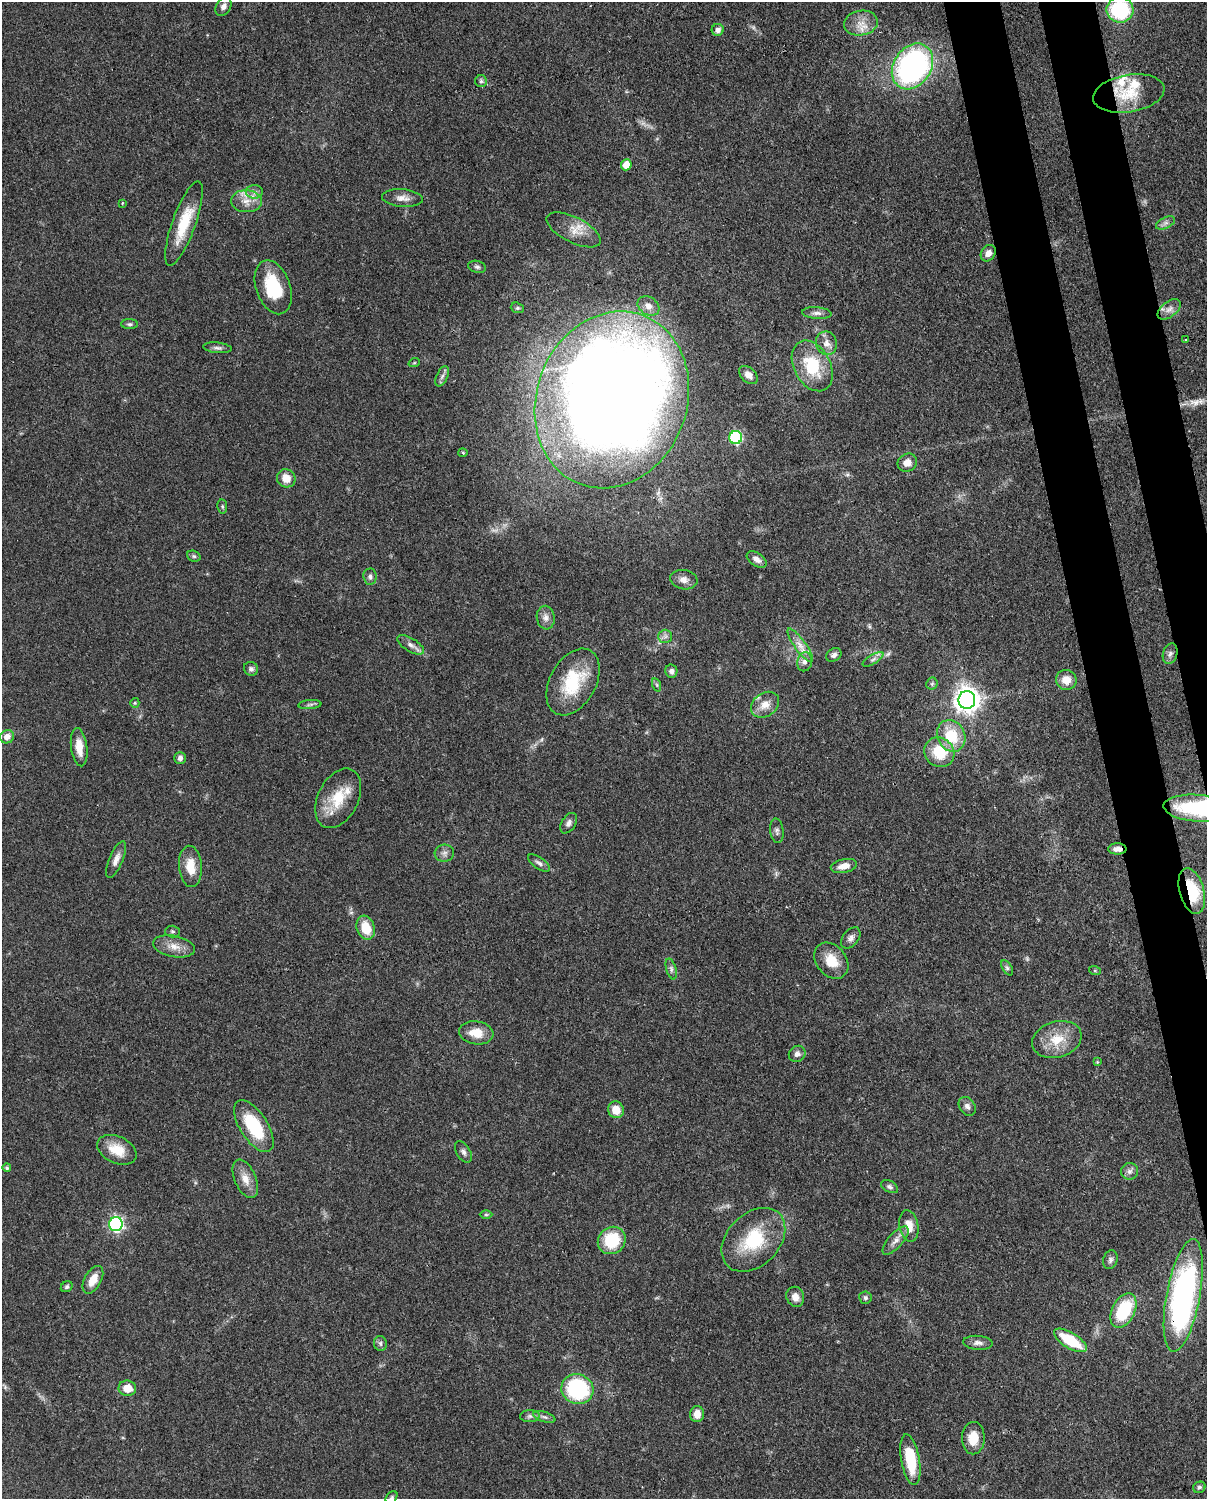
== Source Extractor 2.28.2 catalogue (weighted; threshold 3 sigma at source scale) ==
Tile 6 of 4 x 3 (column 2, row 2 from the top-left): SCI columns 1300-2504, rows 1768-3264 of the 5006 x 4913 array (HDU 1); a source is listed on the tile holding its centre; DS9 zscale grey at full resolution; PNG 1209 x 1501 px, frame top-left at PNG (2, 2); each listed source drawn as its Kron ellipse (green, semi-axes under 4 px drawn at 4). Shown black and unused: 6% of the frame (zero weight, under 3 of 4 exposures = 7% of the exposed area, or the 3 px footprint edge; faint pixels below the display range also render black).
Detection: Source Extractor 2.28.2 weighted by HDU 2 'WHT'; one run over the whole footprint, this tile lists its part. Background 0.0959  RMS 0.004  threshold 0.018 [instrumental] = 3 sigma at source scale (4.5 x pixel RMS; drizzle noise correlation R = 1.50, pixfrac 1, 0.05/0.05 arcsec/px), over >= 5 px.
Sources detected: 127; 2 too faint to see at this stretch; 1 inside a brighter object's white glare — neither listed nor drawn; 4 inside a brighter listed object's ellipse — not listed separately; the other 120 listed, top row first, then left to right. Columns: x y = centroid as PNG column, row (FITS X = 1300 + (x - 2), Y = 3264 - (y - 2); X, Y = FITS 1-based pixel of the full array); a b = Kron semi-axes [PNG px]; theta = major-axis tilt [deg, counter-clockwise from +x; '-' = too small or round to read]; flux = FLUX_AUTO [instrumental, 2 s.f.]
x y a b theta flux
223 6 10 7 61 1.8
1120 10 13 13 - 35
861 23 17 12 9 5.4
718 30 6 6 - 1.7
912 66 24 19 57 100
481 81 6 6 - 0.91
1129 93 36 18 10 13
626 165 5 5 - 6.1
254 192 9 6 -1 1.6
402 198 20 8 -4 3.2
246 201 15 11 -3 4.4
122 203 3 2 - 0.36
184 223 45 11 70 14
1165 223 10 5 26 1.4
574 230 29 12 -27 6.3
988 253 9 7 55 2.6
477 267 9 6 -15 1
273 287 28 17 -71 19
648 306 11 9 -33 2.9
517 308 7 5 -19 0.7
1169 309 13 7 38 2.6
817 313 15 6 -5 1.8
130 324 8 5 0 0.87
1186 339 3 3 - 0.93
826 343 12 10 -71 3.1
218 348 14 5 -6 1.4
414 363 6 3 18 0.49
812 366 27 18 -62 18
748 375 11 7 -43 2.6
442 376 11 5 65 1.5
612 400 90 75 69 920
736 437 6 6 - 53
463 453 5 4 - 0.46
907 463 10 9 - 3.3
286 478 9 9 - 4.8
222 506 7 4 -82 0.64
194 556 7 5 -21 0.75
757 559 11 6 -35 2.3
370 577 8 6 -84 1.2
684 580 14 9 -10 2.7
546 618 12 9 -81 2.4
665 636 7 6 - 1.3
411 645 15 6 -31 2.2
800 645 20 5 -54 3.5
1170 654 10 7 73 1.5
834 655 8 6 35 1.4
873 659 12 4 31 1.3
805 662 10 7 78 2.1
251 669 7 6 - 1.2
671 671 6 6 - 1.5
1066 680 10 10 - 5.1
573 682 36 23 61 21
932 684 6 5 - 0.81
657 685 7 4 -71 0.75
967 700 9 8 - 390
135 703 5 4 - 0.5
310 704 11 4 5 1
765 705 15 11 36 4.9
951 736 16 13 -64 14
7 737 7 6 - 2.8
79 747 19 8 -83 5.6
939 752 16 14 -44 13
180 758 6 5 - 1.4
338 798 32 20 63 14
1197 808 34 13 -4 33
569 823 11 7 57 1.7
777 831 12 6 -84 1.4
1117 849 9 5 0 2.3
444 853 9 8 - 1.7
116 859 20 7 67 2.9
539 863 13 5 -34 1.5
190 866 21 11 -85 7.3
844 866 13 6 13 3.6
1192 891 23 12 -75 20
366 928 12 9 -71 8.3
172 931 7 6 - 0.76
851 938 12 7 52 1.8
174 946 21 10 -11 4.9
831 961 20 15 -51 7.7
1007 968 8 4 -58 0.86
671 969 11 5 -74 1.2
1095 971 6 4 -19 0.48
476 1033 17 11 -8 6.6
1057 1039 25 18 16 11
797 1054 9 8 - 1.8
1097 1062 4 4 - 0.38
967 1106 10 7 -54 1.5
616 1110 8 7 - 5.8
254 1126 29 14 -57 22
117 1150 21 13 -24 8
463 1152 12 7 -59 1.4
7 1168 4 4 - 0.7
1129 1171 8 8 - 1.7
245 1179 20 10 -67 4.9
890 1187 9 5 -28 1.2
486 1215 6 4 -1 0.58
116 1224 7 6 - 87
909 1226 16 9 -79 5.2
612 1240 14 13 - 18
753 1240 37 26 45 23
896 1240 18 7 48 3
1110 1260 9 7 72 1.4
93 1280 15 8 61 5.8
67 1287 6 5 - 0.84
1183 1295 57 16 79 110
795 1297 10 8 -68 2.9
865 1298 6 6 - 0.92
1124 1311 18 11 63 22
1070 1340 18 7 -32 17
978 1343 15 7 -4 2.1
380 1344 7 6 - 1.1
127 1388 9 7 -8 6.2
577 1389 16 15 - 36
697 1414 8 7 - 4
530 1416 10 6 2 1.3
544 1417 11 5 -17 1.3
973 1438 16 11 89 6.7
910 1460 26 9 -80 17
1199 1487 6 5 - 0.86
391 1497 7 5 51 0.71
Overlapping masked pixels (flux is a lower limit): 5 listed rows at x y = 1129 93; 1197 808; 1117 849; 1192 891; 1183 1295
Isophote crosses this tile's border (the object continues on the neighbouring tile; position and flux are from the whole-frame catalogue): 3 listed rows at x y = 1120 10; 1197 808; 391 1497